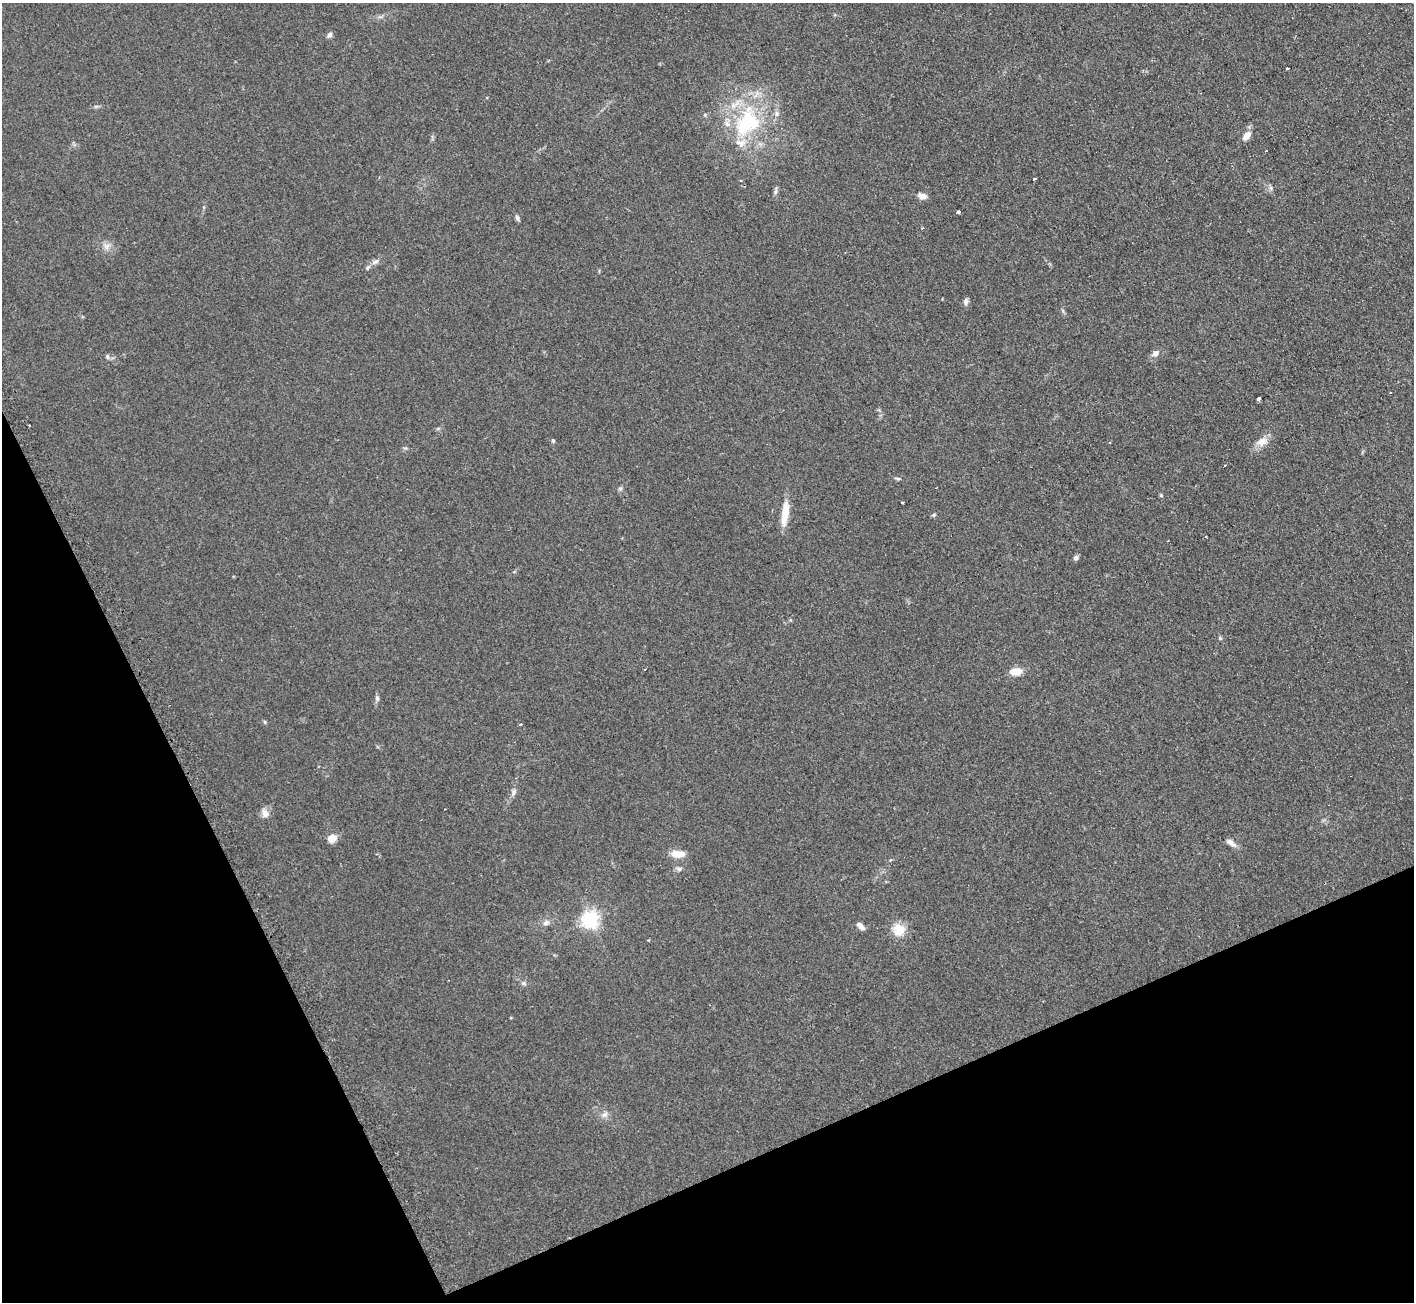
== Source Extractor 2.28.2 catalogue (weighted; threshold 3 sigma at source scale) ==
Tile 14 of 4 x 4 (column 2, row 4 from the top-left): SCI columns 1420-2831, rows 155-1454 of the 5674 x 5646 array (HDU 1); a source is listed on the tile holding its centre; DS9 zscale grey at full resolution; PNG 1416 x 1304 px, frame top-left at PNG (2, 3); no overlay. Shown black and unused: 23% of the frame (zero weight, under 2 of 3 exposures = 2% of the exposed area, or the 3 px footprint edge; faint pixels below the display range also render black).
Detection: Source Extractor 2.28.2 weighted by HDU 2 'WHT'; one run over the whole footprint, this tile lists its part. Background 0.123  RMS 0.012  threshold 0.0526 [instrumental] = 3 sigma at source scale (4.5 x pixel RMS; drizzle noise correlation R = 1.50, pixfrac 1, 0.05/0.05 arcsec/px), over >= 5 px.
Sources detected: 56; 4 cosmic-ray / hot-pixel residue — not listed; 5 inside a brighter listed object's ellipse — not listed separately; the other 47 listed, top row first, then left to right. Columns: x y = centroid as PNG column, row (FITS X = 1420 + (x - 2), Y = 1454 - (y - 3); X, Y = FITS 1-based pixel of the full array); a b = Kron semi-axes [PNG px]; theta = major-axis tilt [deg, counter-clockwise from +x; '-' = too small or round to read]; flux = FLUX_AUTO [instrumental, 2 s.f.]
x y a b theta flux
329 35 8 6 49 3.2
1287 69 3 3 - 5.6
705 115 5 4 - 1.7
747 123 43 32 55 110
1246 136 11 7 49 11
1035 179 3 3 - 21
1271 188 7 4 -89 2.4
775 191 12 5 80 3.1
922 196 9 6 -18 8
958 212 4 3 - 39
517 218 9 4 -65 2.6
922 228 3 3 - 1.7
107 246 11 8 34 6.7
375 261 11 6 27 4.8
966 301 9 6 78 3.8
1155 353 8 7 - 6.6
107 357 7 5 -89 2.3
1390 393 3 3 - 2
1259 399 4 3 - 35
438 429 6 4 3 1.7
553 440 5 4 - 1.9
1262 442 16 11 19 12
1225 465 3 3 - 6.1
897 479 8 4 -14 1.9
620 489 7 4 19 1.9
903 502 3 3 - 3.6
785 513 31 8 83 23
934 514 7 3 71 1.4
1076 558 7 6 - 3.1
1220 638 6 4 -47 1.7
1016 671 10 7 6 19
377 698 8 5 -81 2.8
265 722 6 3 -71 1.4
520 724 4 2 - 2.4
513 792 10 7 72 4.1
445 809 2 2 - 0.79
265 813 12 9 -58 7.6
332 838 5 5 - 43
1230 842 13 6 -36 6.8
677 854 16 9 -12 14
679 869 8 6 -14 3
590 920 6 6 - 440
546 923 9 7 19 5
860 926 12 6 -44 5.2
898 930 17 16 - 18
524 983 7 5 -21 2.6
604 1115 10 7 31 5.3
Unlisted compact peaks at least as high as the median listed source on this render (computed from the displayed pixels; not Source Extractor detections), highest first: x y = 1161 495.